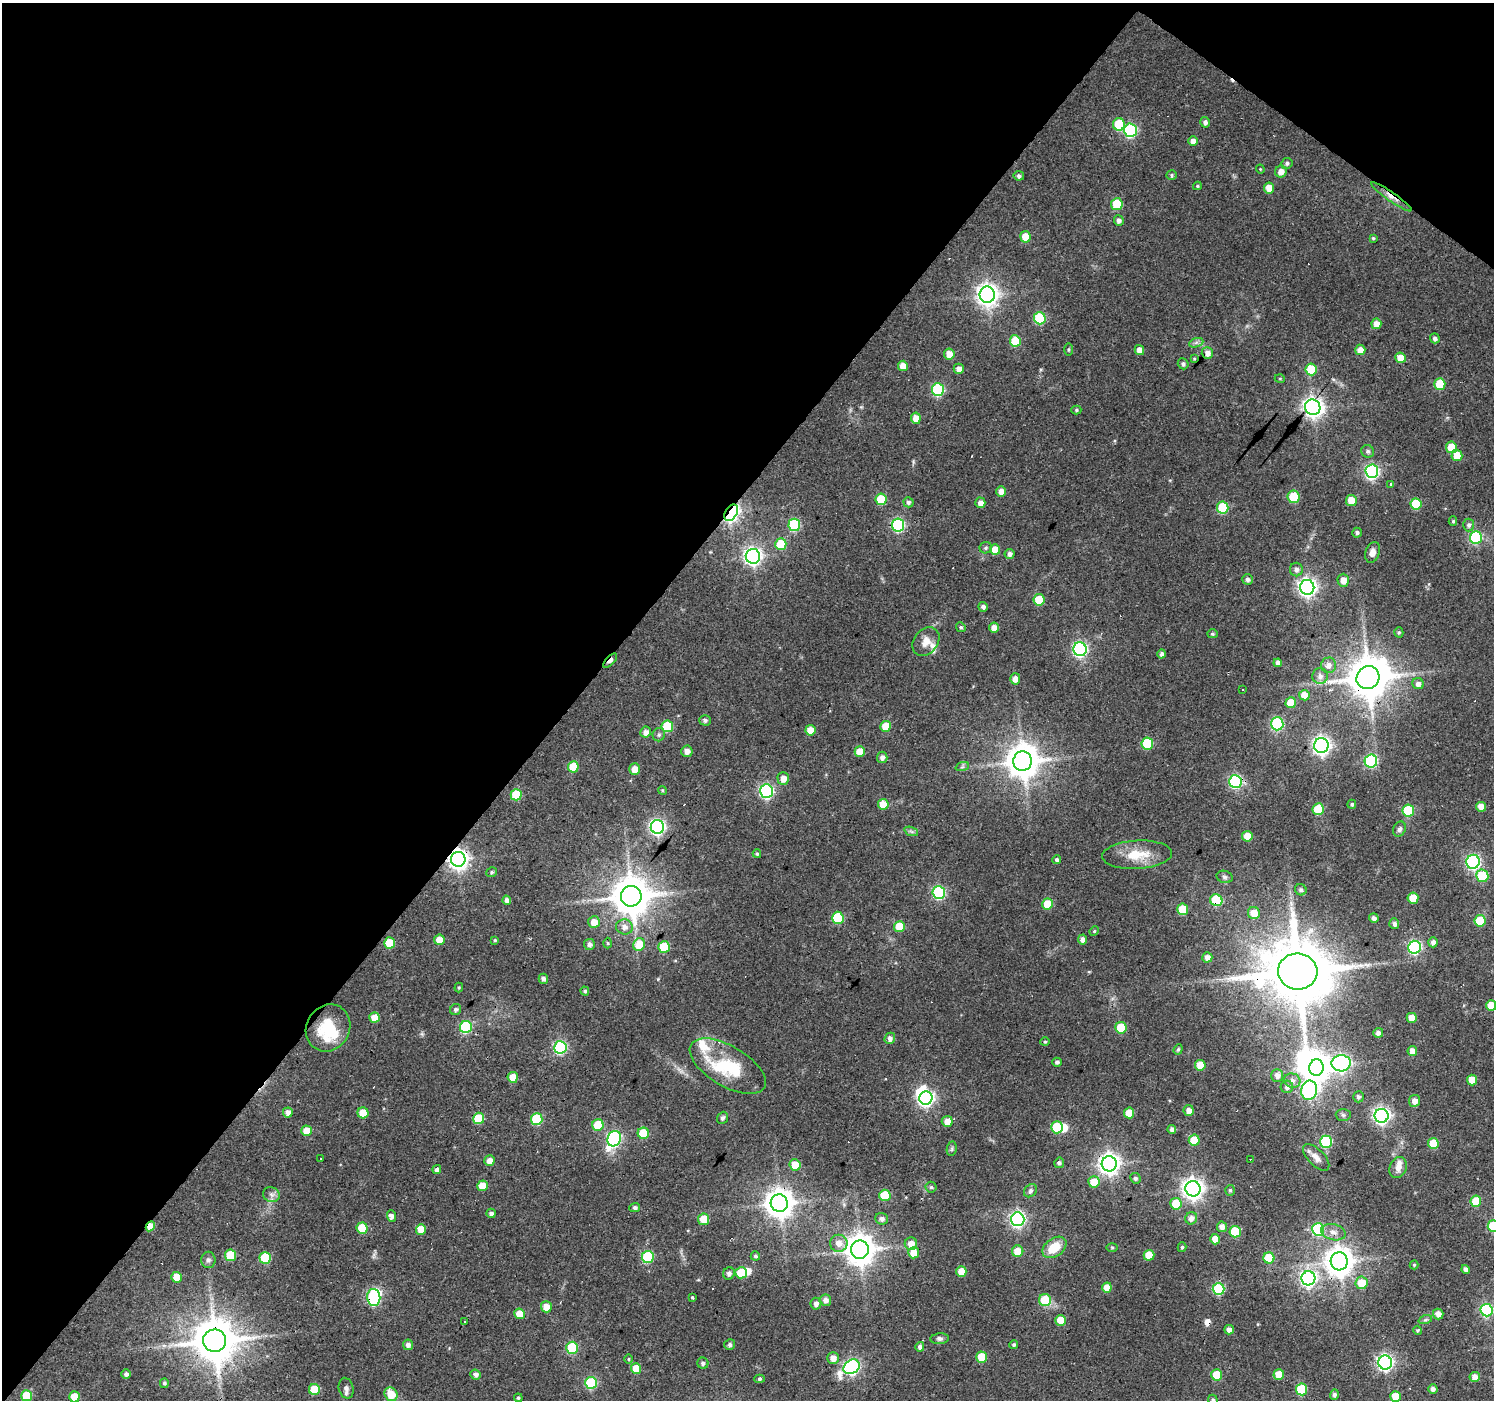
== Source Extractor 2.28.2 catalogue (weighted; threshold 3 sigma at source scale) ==
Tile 2 of 4 x 4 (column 2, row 1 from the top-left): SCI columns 1495-2986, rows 4436-5833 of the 5970 x 6007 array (HDU 1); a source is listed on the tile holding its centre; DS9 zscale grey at full resolution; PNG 1496 x 1402 px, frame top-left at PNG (2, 3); each listed source drawn as its Kron ellipse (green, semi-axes under 4 px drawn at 4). Shown black and unused: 41% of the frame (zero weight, under 2 of 3 exposures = <1% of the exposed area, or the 3 px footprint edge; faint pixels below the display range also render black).
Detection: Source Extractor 2.28.2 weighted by HDU 2 'WHT'; one run over the whole footprint, this tile lists its part. Background 0.104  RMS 0.0075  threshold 0.0339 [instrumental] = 3 sigma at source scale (4.5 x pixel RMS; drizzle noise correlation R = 1.50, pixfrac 1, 0.0396/0.0396 arcsec/px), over >= 5 px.
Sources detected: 336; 9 inside a brighter object's white glare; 7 cosmic-ray / hot-pixel residue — neither listed nor drawn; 4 inside a brighter listed object's ellipse — not listed separately; the other 316 listed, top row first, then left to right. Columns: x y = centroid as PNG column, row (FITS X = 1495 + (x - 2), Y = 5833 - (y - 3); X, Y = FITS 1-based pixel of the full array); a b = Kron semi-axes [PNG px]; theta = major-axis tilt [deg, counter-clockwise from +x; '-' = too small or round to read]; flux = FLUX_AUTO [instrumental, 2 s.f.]
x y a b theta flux
1205 122 5 5 - 2.8
1119 124 6 6 - 34
1131 130 7 6 - 92
1193 141 5 5 - 4.9
1287 163 5 5 - 1.7
1260 169 4 4 - 0.75
1281 171 6 5 - 5.6
1172 175 5 4 - 1.1
1019 176 5 4 - 2.1
1197 186 4 4 - 0.99
1269 188 5 5 - 9.1
1391 197 24 4 -35 5.8
1117 204 6 6 - 28
1119 220 5 5 - 2.9
1025 237 5 5 - 14
1373 238 3 3 - 0.85
987 295 8 7 - 510
1040 318 6 6 - 44
1376 324 5 5 - 6.4
1435 338 5 5 - 2.3
1015 341 6 5 - 23
1196 343 7 4 19 1.8
1069 349 6 3 90 0.93
1139 350 5 4 - 6.3
1360 350 5 5 - 7.1
1207 353 6 5 - 4.3
949 354 6 5 - 9.4
1401 358 5 5 - 10
1194 359 3 2 - 0.84
1183 364 6 5 - 1.8
903 366 5 5 - 8.2
959 369 5 5 - 4.5
1311 369 6 5 - 21
1280 379 5 3 - 0.63
1440 384 5 5 - 21
938 390 6 6 - 71
1313 407 8 7 - 430
1076 410 5 4 - 1.2
916 418 5 5 - 8.5
1451 447 6 5 - 17
1368 451 6 6 - 2
1457 456 5 5 - 13
1372 471 7 6 - 150
1391 484 3 3 - 6.4
1001 491 5 5 - 4.9
1293 497 6 6 - 27
881 499 6 5 - 25
1351 500 5 5 - 12
908 502 5 5 - 1.9
980 503 5 5 - 4.9
1416 504 5 5 - 25
1223 507 6 5 - 38
731 513 9 5 58 230
1453 521 5 4 - 1.3
794 525 6 6 - 58
898 525 6 6 - 93
1469 525 6 5 - 2
1357 533 5 5 - 2.1
1476 537 6 6 - 78
781 544 6 5 - 25
986 548 6 5 - 1.6
995 550 5 5 - 12
1373 552 10 7 69 4.8
1009 554 5 5 - 2.7
753 556 7 7 - 290
1296 570 7 6 - 3.1
1247 579 5 5 - 2.4
1343 580 6 6 - 6.8
1307 587 7 7 - 320
1039 600 6 5 - 22
983 607 5 4 - 2.3
961 627 5 4 - 1.2
994 627 5 5 - 6
1399 632 5 4 - 1
1212 634 5 4 - 1.3
926 641 16 12 52 7.2
1080 649 7 6 - 170
1162 654 4 4 - 2.5
610 661 9 4 46 4.8
1278 663 4 4 - 3.7
1329 665 8 7 - 4.5
1320 676 8 7 - 3.9
1368 678 12 11 - 2600
1015 679 5 5 - 4.9
1418 684 6 5 - 2.9
1243 690 3 2 - 0.72
1304 695 5 5 - 9.7
1291 703 5 5 - 13
705 720 5 5 - 1.8
1277 724 6 6 - 80
667 726 6 5 - 33
886 726 5 5 - 14
810 730 5 5 - 9
646 732 5 5 - 4.4
659 735 7 6 - 1.8
1147 744 6 5 - 44
1321 746 7 7 - 310
687 751 5 5 - 5.2
860 752 5 5 - 13
882 757 6 5 - 3.1
1023 761 10 9 - 1500
1371 761 6 6 - 81
573 767 5 5 - 20
962 767 7 4 19 1.5
635 769 5 5 - 7.9
783 778 6 6 - 5.8
1235 781 6 6 - 110
662 790 4 3 - 0.73
766 791 7 6 - 140
516 795 5 5 - 28
883 804 5 5 - 14
1352 804 4 4 - 1.2
1481 807 5 5 - 7.8
1318 809 6 5 - 26
1408 810 6 5 - 42
657 827 7 6 - 210
1399 829 8 6 64 2.3
911 831 7 4 -19 1.6
1247 836 5 5 - 13
757 854 4 4 - 1.3
1137 855 35 14 3 19
458 859 7 7 - 410
1057 860 4 4 - 2.2
1473 862 7 6 - 150
492 872 5 4 - 1.2
1482 876 6 6 - 30
1225 877 8 6 -16 2
1301 890 6 5 - 1.5
939 893 6 6 - 90
631 896 10 10 - 2100
1413 898 5 5 - 16
507 900 5 4 - 3.8
1216 900 6 5 - 42
1047 904 5 5 - 16
1183 909 6 5 - 27
1254 913 6 6 - 11
838 918 6 6 - 42
1374 918 4 4 - 2.9
1480 921 5 5 - 24
594 922 6 5 - 8.3
1394 924 5 5 - 2.6
899 926 5 5 - 19
624 927 8 7 - 4.6
1094 931 5 4 - 1
1083 939 5 4 - 3.8
439 940 5 5 - 9.3
495 940 4 3 - 0.81
1433 942 5 4 - 3.2
390 943 5 5 - 21
608 943 5 3 - 0.85
589 944 5 5 - 2.7
639 945 6 6 - 18
664 947 5 5 - 27
1414 947 6 6 - 130
1207 957 5 5 - 4.3
1298 971 20 18 -6 6900
543 979 5 4 - 2.7
459 987 5 4 - 0.95
585 991 4 4 - 1.5
1491 1006 5 5 - 14
456 1010 6 5 - 2.1
374 1018 5 5 - 12
1412 1018 5 5 - 11
466 1027 6 6 - 65
328 1028 24 21 60 26
1121 1028 6 5 - 25
1378 1033 5 5 - 2.8
890 1038 6 5 - 3.7
1045 1042 4 4 - 0.9
560 1047 6 6 - 100
1178 1049 5 4 - 1.2
1412 1051 5 5 - 5.5
1057 1062 4 4 - 1.9
1341 1063 9 8 - 220
1200 1065 5 5 - 13
728 1066 43 20 -31 35
1316 1068 8 7 - 750
1277 1075 6 6 - 4.1
513 1077 5 5 - 11
1472 1080 5 5 - 11
1292 1081 8 7 - 3.4
1287 1087 6 6 - 2.9
1309 1090 10 8 77 160
1359 1097 5 5 - 2.4
926 1098 7 6 - 220
1415 1101 6 5 - 5
1189 1110 5 5 - 5
288 1112 5 5 - 4.6
363 1113 5 5 - 17
1129 1113 5 5 - 10
1343 1115 7 6 - 1.9
1381 1116 7 7 - 250
479 1118 6 5 - 30
723 1118 6 5 - 1.7
537 1119 6 6 - 40
947 1121 5 5 - 6
598 1125 5 5 - 25
1057 1127 6 6 - 33
1172 1130 4 4 - 3
307 1131 5 5 - 10
643 1133 5 5 - 24
614 1139 8 6 63 140
1194 1140 5 5 - 19
1326 1142 6 6 - 61
1433 1143 5 5 - 15
952 1149 7 5 82 1.3
1316 1157 17 8 -46 6
321 1158 3 3 - 7.8
1250 1159 3 2 - 0.84
489 1161 5 5 - 6
1059 1163 5 5 - 2
1109 1164 7 7 - 480
795 1165 5 5 - 13
1398 1167 11 8 67 5.5
437 1170 4 4 - 3.4
1135 1178 5 5 - 1.6
1094 1182 6 5 - 12
482 1186 5 5 - 12
931 1187 5 5 - 1.4
1193 1189 7 7 - 470
1230 1190 5 4 - 1
1030 1191 7 6 - 1.9
271 1195 8 7 - 2.9
885 1195 5 5 - 25
1476 1201 5 5 - 22
779 1203 9 8 - 1000
1176 1204 6 5 - 18
635 1208 5 4 - 2.1
491 1213 5 4 - 2.3
391 1216 6 4 -70 3.5
1191 1218 6 6 - 4.1
704 1219 6 5 - 13
882 1219 6 5 - 3.2
1018 1219 7 6 - 190
150 1226 5 4 - 9.5
1493 1226 6 5 - 37
1222 1227 5 5 - 4.8
362 1228 5 5 - 22
1318 1229 6 6 - 74
421 1230 5 5 - 11
1235 1232 6 5 - 34
1333 1232 12 8 -14 5.2
1215 1239 5 5 - 9
839 1243 9 8 - 6.1
911 1244 6 6 - 7.3
1054 1247 13 9 36 16
1112 1247 6 4 -1 0.85
1182 1247 5 4 - 1.2
860 1250 9 9 - 1200
1018 1251 6 5 - 12
914 1253 5 5 - 10
230 1255 5 5 - 23
1149 1255 5 5 - 16
755 1256 5 4 - 1.4
648 1257 6 6 - 58
265 1258 6 5 - 37
1269 1258 5 5 - 29
208 1260 8 7 - 2.6
1339 1261 9 8 - 980
1414 1265 4 4 - 0.94
1466 1269 4 4 - 3.4
961 1272 5 5 - 12
729 1273 6 5 - 2.8
741 1273 5 5 - 20
176 1277 5 5 - 13
1308 1278 7 7 - 230
1362 1283 6 6 - 14
1107 1287 5 5 - 9.2
1219 1289 6 6 - 55
374 1297 8 6 -83 66
692 1298 3 3 - 3.7
825 1300 6 5 - 4.1
1045 1300 6 6 - 28
816 1304 6 5 - 3.2
546 1307 5 5 - 9.6
1486 1310 6 6 - 90
520 1314 5 5 - 12
1438 1314 5 5 - 4.9
1061 1320 5 5 - 14
1425 1320 7 4 18 1.4
465 1322 3 3 - 2
1229 1330 5 4 - 3.6
1418 1330 5 4 - 1.2
940 1339 9 5 4 2.3
214 1341 11 11 - 2900
1014 1344 4 4 - 1.2
408 1345 5 5 - 3.2
730 1345 5 5 - 1.6
920 1347 5 4 - 2.6
572 1348 6 6 - 53
982 1357 5 5 - 19
833 1358 6 5 - 5.4
629 1359 5 3 - 0.8
1385 1362 7 6 - 220
703 1363 5 5 - 1.9
852 1367 8 7 - 180
636 1369 5 5 - 13
126 1374 5 5 - 2.7
476 1375 5 5 - 3.1
1217 1375 5 5 - 20
1279 1375 5 5 - 12
1475 1377 5 5 - 6.9
759 1379 5 4 - 1.5
164 1383 5 4 - 1.6
591 1383 6 6 - 71
346 1388 10 7 -76 3.2
1302 1389 6 6 - 39
1433 1389 4 4 - 2.9
314 1390 5 5 - 21
391 1394 7 6 - 13
1334 1395 5 4 - 2.1
27 1396 5 5 - 25
1395 1396 5 5 - 12
74 1397 5 5 - 17
518 1398 4 4 - 1.2
1213 1400 5 4 - 1.4
Overlapping masked pixels (flux is a lower limit): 15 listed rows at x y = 1391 197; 731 513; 610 661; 1368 678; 1235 781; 458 859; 1216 900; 1414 947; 1298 971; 1109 1164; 779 1203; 150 1226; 1339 1261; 374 1297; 214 1341
Isophote crosses this tile's border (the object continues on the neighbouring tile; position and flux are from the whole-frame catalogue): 4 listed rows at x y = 1491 1006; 1493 1226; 74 1397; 1213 1400